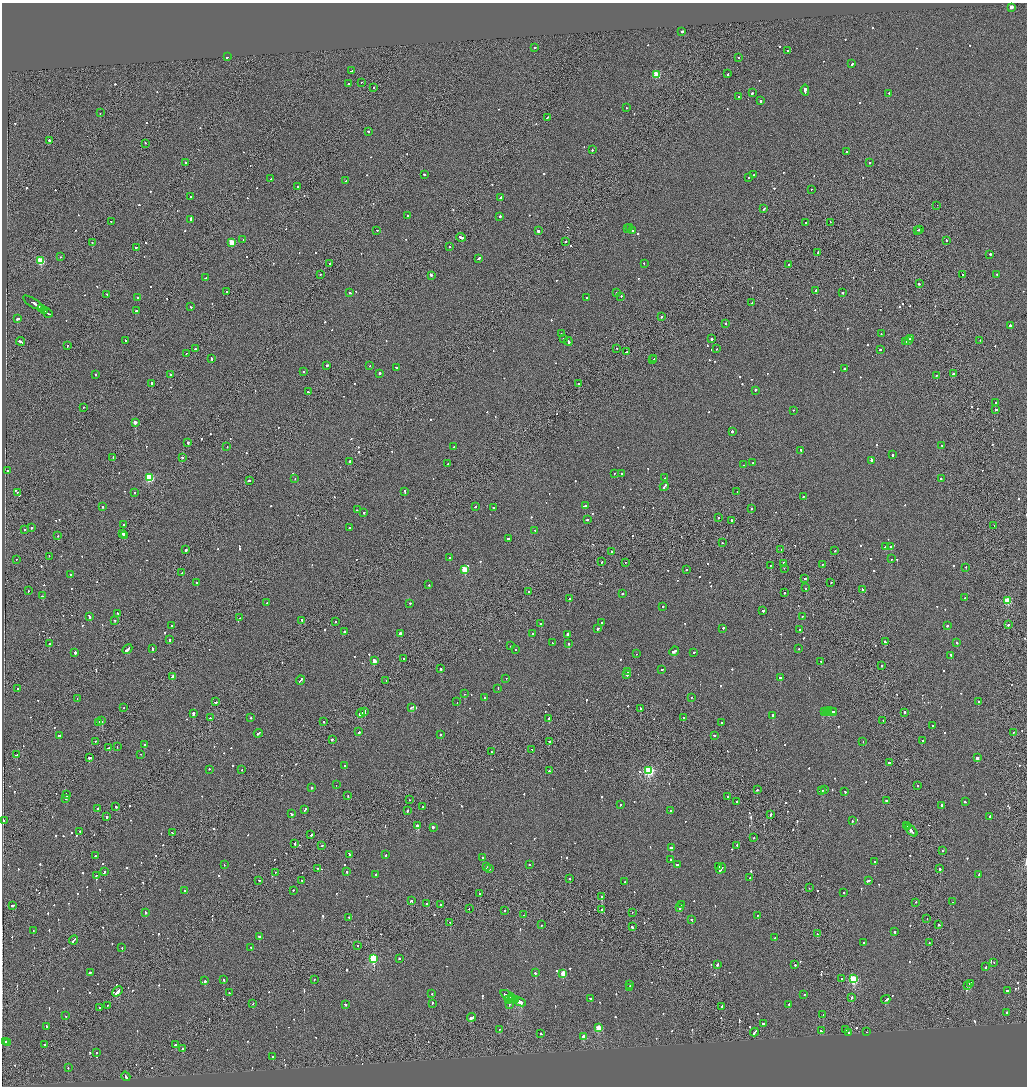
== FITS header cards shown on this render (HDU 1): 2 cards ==
NAXIS1  =                 2050
NAXIS2  =                 2168

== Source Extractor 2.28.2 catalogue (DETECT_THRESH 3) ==
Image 2050 x 2168 px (HDU 1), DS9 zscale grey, zoomed out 1/2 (1 PNG px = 2 x 2 image px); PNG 1029 x 1088 px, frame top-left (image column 2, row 2167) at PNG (2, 3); each listed source drawn as its Kron ellipse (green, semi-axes under 4 px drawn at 4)
Background -0.0747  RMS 0.067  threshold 0.201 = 3 sigma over >= 5 px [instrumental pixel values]
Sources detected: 986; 35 cannot appear on this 1/2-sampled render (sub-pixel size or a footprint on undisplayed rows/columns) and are neither listed nor drawn; of the other 951, the 500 brightest by FLUX_AUTO listed and drawn (451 fainter detections omitted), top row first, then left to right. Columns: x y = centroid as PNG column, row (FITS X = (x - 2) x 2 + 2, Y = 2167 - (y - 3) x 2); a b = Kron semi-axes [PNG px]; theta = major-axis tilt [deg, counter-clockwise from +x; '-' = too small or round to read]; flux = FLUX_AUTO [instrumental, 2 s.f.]
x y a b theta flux
1011 7 3 2 - 110
682 31 2 2 - 490
534 47 2 2 - 300
788 51 2 2 - 88
227 57 3 2 - 250
738 58 2 2 - 170
852 64 2 2 - 120
351 71 2 1 - 83
728 74 2 2 - 120
657 75 3 3 - 630
362 82 2 2 - 100
348 84 2 2 - 97
374 87 2 2 - 140
805 90 5 2 - 2300
752 93 2 2 - 180
889 93 2 2 - 290
738 96 2 2 - 99
760 101 2 2 - 270
626 108 2 2 - 99
100 113 2 2 - 580
547 118 3 1 - 150
368 131 2 2 - 180
49 141 2 2 - 410
145 143 2 1 - 180
593 150 2 2 - 410
846 152 2 2 - 95
186 162 2 2 - 120
870 163 2 2 - 87
424 174 2 2 - 160
753 175 3 2 - 120
748 177 2 2 - 93
271 179 2 2 - 190
346 180 2 2 - 170
298 187 2 2 - 360
811 190 2 1 - 84
191 196 2 2 - 100
501 197 3 2 - 160
937 205 2 1 - 350
764 209 3 2 - 140
408 216 2 2 - 250
500 216 2 2 - 600
191 219 4 2 - 620
111 221 2 1 - 80
830 222 2 1 - 97
805 223 2 2 - 190
629 228 3 2 - 350
627 229 2 1 - 180
920 229 2 2 - 160
377 230 2 2 - 100
917 230 4 2 - 220
538 231 2 2 - 730
633 231 2 2 - 330
461 237 5 2 - 370
243 240 2 2 - 100
946 240 2 2 - 100
232 242 3 3 - 430
566 242 2 2 - 140
92 243 2 2 - 150
449 246 2 2 - 120
136 247 2 1 - 140
817 253 4 1 - 240
990 254 2 2 - 330
60 257 2 2 - 77
479 258 4 2 - 190
41 261 3 3 - 840
330 263 2 2 - 93
644 263 2 2 - 110
788 264 2 2 - 110
320 274 2 2 - 91
997 274 2 2 - 82
431 275 3 2 - 710
963 275 2 2 - 110
206 278 2 2 - 640
919 284 2 2 - 180
816 291 2 2 - 900
227 292 2 2 - 78
350 293 2 2 - 110
616 293 2 1 - 130
843 293 2 2 - 530
107 294 2 2 - 110
621 296 2 2 - 140
138 297 2 2 - 110
586 298 2 2 - 370
33 303 12 2 -32 1000
752 303 2 2 - 130
190 307 3 2 - 110
42 308 2 1 - 470
45 310 4 1 - 350
136 311 3 2 - 340
48 313 5 2 - 380
661 316 2 2 - 92
17 319 3 2 - 510
726 323 2 2 - 82
1010 325 2 2 - 280
561 333 2 2 - 79
881 334 2 2 - 110
564 338 2 2 - 160
712 339 2 2 - 260
910 339 2 1 - 79
125 340 2 2 - 130
980 340 2 2 - 220
20 341 4 2 - 290
568 341 4 2 - 640
908 341 3 2 - 180
905 342 3 2 - 89
67 346 2 1 - 110
617 348 2 1 - 130
195 349 2 2 - 220
716 349 2 2 - 140
881 349 3 2 - 160
627 352 3 2 - 200
186 353 2 2 - 110
212 359 3 2 - 520
654 359 2 2 - 240
652 360 2 1 - 210
327 365 2 2 - 280
370 366 2 2 - 82
396 367 2 2 - 120
845 368 2 2 - 200
303 371 2 2 - 210
379 373 2 2 - 210
96 374 2 2 - 100
953 374 2 2 - 230
170 375 2 2 - 290
936 375 2 2 - 240
152 383 2 2 - 1100
579 384 2 2 - 460
756 390 2 2 - 210
308 392 2 2 - 150
995 403 2 1 - 120
83 407 2 2 - 88
996 409 2 2 - 150
793 410 2 2 - 180
135 422 2 2 - 3700
732 431 2 2 - 190
188 442 2 2 - 160
942 445 2 2 - 110
227 447 2 2 - 89
454 447 2 2 - 87
801 450 3 2 - 200
892 455 2 2 - 360
113 457 3 1 - 190
182 457 2 2 - 390
871 460 2 2 - 510
350 461 2 2 - 180
753 463 2 2 - 80
448 464 2 1 - 330
743 465 2 1 - 270
7 470 2 2 - 250
614 473 2 2 - 100
621 474 2 2 - 150
149 478 3 3 - 920
295 478 2 2 - 160
665 478 2 2 - 260
941 479 2 2 - 130
249 480 3 2 - 260
664 487 5 2 - 580
737 491 2 2 - 89
17 492 2 2 - 160
135 492 2 2 - 190
405 492 4 2 - 340
803 497 2 2 - 100
585 505 3 2 - 320
475 506 2 2 - 160
102 507 2 2 - 120
493 507 2 2 - 140
751 508 2 2 - 160
357 510 2 1 - 100
363 512 2 2 - 120
718 517 2 1 - 160
587 520 2 2 - 170
731 520 2 2 - 150
123 524 2 2 - 180
994 526 2 1 - 92
31 528 2 2 - 99
349 528 2 2 - 1400
24 530 2 2 - 100
535 530 2 2 - 150
123 533 4 2 - 400
58 536 2 2 - 80
124 536 2 2 - 260
508 539 2 2 - 220
722 543 2 2 - 99
891 546 2 2 - 95
886 547 3 2 - 210
781 549 2 1 - 130
186 550 2 2 - 680
835 551 2 2 - 120
611 552 2 2 - 100
49 556 2 1 - 87
450 557 2 2 - 220
16 559 2 2 - 93
891 559 2 2 - 76
602 562 2 2 - 100
625 562 2 1 - 140
784 563 3 2 - 820
822 564 2 1 - 100
770 565 2 1 - 140
966 567 2 2 - 160
784 568 2 1 - 270
465 569 3 3 - 570
686 570 2 1 - 99
182 572 2 1 - 99
70 575 3 2 - 110
805 578 2 2 - 120
196 582 2 1 - 610
831 582 2 2 - 91
429 585 2 2 - 78
805 588 2 2 - 100
862 589 2 2 - 140
28 591 2 2 - 89
529 592 2 1 - 100
623 593 2 1 - 140
784 593 2 2 - 81
42 596 2 1 - 130
965 598 2 2 - 140
569 599 2 2 - 540
1008 601 3 3 - 570
267 603 2 2 - 95
410 603 2 2 - 89
663 606 2 2 - 150
763 610 2 2 - 250
118 614 4 2 - 300
89 616 4 2 - 240
802 616 2 2 - 110
239 618 2 2 - 110
115 620 2 1 - 110
302 620 2 1 - 86
335 621 2 1 - 100
602 622 2 2 - 180
541 623 2 2 - 730
172 625 2 2 - 310
1008 625 2 2 - 120
947 626 2 2 - 260
723 628 2 2 - 150
598 629 3 2 - 340
799 630 2 1 - 78
344 632 2 2 - 260
400 633 2 2 - 310
532 633 2 2 - 110
568 634 2 2 - 240
169 640 2 2 - 150
885 642 3 2 - 270
553 643 2 2 - 310
568 643 2 2 - 260
957 643 2 1 - 340
49 644 2 1 - 540
511 646 2 1 - 79
152 648 3 2 - 180
127 649 6 2 44 610
515 649 2 2 - 90
798 649 2 2 - 83
674 651 5 2 - 450
75 652 2 2 - 800
694 652 2 2 - 130
636 654 2 2 - 91
951 655 2 2 - 110
404 658 2 1 - 120
374 661 3 2 - 210
821 661 2 2 - 160
881 665 2 2 - 180
441 669 2 2 - 700
662 669 2 2 - 130
628 672 2 2 - 86
627 675 2 2 - 390
173 676 3 2 - 130
506 678 2 1 - 88
780 678 2 2 - 630
300 680 5 2 - 650
386 680 2 1 - 100
498 688 2 2 - 93
17 689 2 2 - 87
465 694 2 2 - 440
485 697 2 2 - 120
691 697 2 2 - 83
77 698 2 1 - 83
978 701 2 2 - 340
215 702 3 2 - 260
457 702 2 2 - 410
412 707 3 2 - 340
124 708 2 1 - 110
640 708 2 2 - 130
824 711 2 1 - 140
364 712 2 2 - 590
827 712 4 1 - 330
831 712 5 2 - 340
834 712 2 1 - 140
904 712 2 2 - 370
193 713 4 2 - 850
361 713 4 2 - 1000
773 715 2 2 - 560
210 718 2 1 - 420
251 718 2 2 - 130
549 718 2 2 - 170
683 718 2 2 - 200
883 720 2 1 - 100
102 721 2 1 - 200
324 721 2 2 - 300
98 722 4 2 - 320
721 722 2 2 - 100
933 726 2 2 - 120
359 732 2 2 - 430
1013 732 2 1 - 100
258 733 4 2 - 260
440 734 2 2 - 230
59 735 3 2 - 140
714 735 2 2 - 130
332 739 2 2 - 550
95 741 2 2 - 100
549 741 3 2 - 210
863 741 2 2 - 78
923 741 2 2 - 160
145 745 2 2 - 130
117 747 2 2 - 150
109 748 3 2 - 150
532 749 2 2 - 150
491 751 2 2 - 140
141 754 2 2 - 240
16 755 3 2 - 520
90 757 4 2 - 250
977 758 2 2 - 88
889 763 4 2 - 350
344 766 2 2 - 95
209 769 2 2 - 170
242 769 2 1 - 100
649 770 4 3 - 1700
549 771 2 2 - 280
336 785 2 2 - 91
917 786 2 2 - 420
311 787 2 2 - 160
757 790 2 1 - 160
822 790 4 2 - 260
825 790 2 2 - 150
845 791 2 2 - 91
66 795 3 2 - 190
348 796 2 2 - 140
728 796 2 2 - 98
65 799 2 2 - 510
409 800 2 1 - 120
736 801 2 1 - 290
886 801 2 2 - 170
965 802 3 2 - 180
620 804 2 2 - 130
941 805 3 2 - 170
116 806 2 2 - 400
423 806 2 2 - 81
98 808 2 2 - 200
305 810 3 2 - 440
670 810 2 1 - 100
407 811 2 2 - 800
291 814 3 2 - 170
770 815 3 2 - 150
990 816 2 2 - 150
107 817 2 2 - 690
3 820 2 1 - 810
852 821 2 2 - 89
906 825 2 2 - 330
417 826 3 2 - 190
433 827 2 2 - 850
908 827 2 1 - 210
80 831 2 2 - 140
911 831 7 2 -44 620
172 833 3 2 - 130
311 835 3 2 - 190
754 838 2 2 - 140
295 844 3 2 - 280
737 845 2 1 - 180
322 846 2 1 - 320
671 848 3 2 - 990
942 851 2 2 - 110
349 854 3 2 - 210
386 855 2 2 - 110
95 856 2 2 - 80
483 857 2 2 - 120
671 859 2 2 - 87
874 861 2 2 - 250
530 864 2 2 - 110
677 864 2 2 - 590
224 865 2 2 - 91
486 867 2 2 - 180
719 867 2 2 - 110
318 868 2 2 - 88
721 868 5 2 - 410
489 869 2 2 - 78
940 869 2 2 - 430
346 871 2 2 - 95
104 872 4 2 - 400
275 872 2 1 - 110
375 874 2 2 - 100
978 875 3 2 - 310
96 876 2 2 - 120
569 878 2 2 - 120
750 878 2 2 - 100
259 880 2 1 - 120
302 880 2 2 - 97
868 881 3 2 - 290
625 882 2 2 - 92
809 888 2 1 - 86
184 890 2 2 - 88
293 890 2 2 - 76
844 892 2 2 - 230
480 893 2 1 - 940
602 896 2 2 - 680
411 900 3 2 - 170
916 902 2 2 - 77
952 902 2 2 - 140
426 903 2 2 - 210
13 905 3 2 - 140
440 905 2 2 - 230
682 905 2 2 - 240
680 907 2 2 - 410
469 909 2 1 - 82
602 909 2 2 - 80
505 910 2 1 - 93
632 912 2 1 - 110
145 913 2 2 - 240
523 915 2 1 - 270
757 915 2 2 - 140
349 917 2 2 - 180
927 918 2 1 - 87
692 919 2 2 - 130
450 922 2 1 - 130
541 925 2 2 - 110
938 925 2 2 - 310
632 927 2 2 - 260
33 931 2 2 - 81
894 932 2 2 - 270
817 934 2 1 - 190
259 936 2 2 - 100
775 938 2 2 - 160
74 940 5 1 - 370
863 943 2 2 - 280
929 943 2 1 - 110
357 946 2 1 - 190
251 947 2 2 - 100
122 948 2 1 - 180
373 958 3 3 - 1200
399 958 2 2 - 180
994 963 2 2 - 110
717 964 2 2 - 640
795 965 2 2 - 180
986 967 2 2 - 330
91 972 3 2 - 120
535 973 2 2 - 950
563 973 3 2 - 340
842 978 2 1 - 95
314 979 2 2 - 98
853 979 3 3 - 1100
224 980 2 2 - 360
205 981 2 2 - 530
970 983 4 2 - 180
630 984 2 2 - 95
967 986 2 2 - 110
629 987 2 2 - 98
1008 990 4 2 - 180
117 991 6 2 46 590
229 993 2 1 - 77
432 994 2 2 - 100
507 995 7 2 -26 670
804 995 2 2 - 93
511 997 2 1 - 210
852 997 3 2 - 120
512 998 3 2 - 370
515 999 3 2 - 340
590 999 3 2 - 210
509 1000 2 2 - 83
886 1000 4 2 - 410
520 1002 6 2 -26 510
432 1003 2 2 - 510
252 1004 2 1 - 83
345 1004 2 2 - 110
509 1004 2 2 - 83
789 1004 2 2 - 120
107 1005 2 2 - 97
722 1006 2 2 - 390
99 1007 2 2 - 100
1007 1012 2 2 - 130
823 1014 2 1 - 170
65 1016 2 2 - 160
471 1017 4 2 - 340
763 1024 2 2 - 150
46 1026 2 2 - 160
598 1028 3 3 - 390
499 1029 2 2 - 100
845 1030 2 1 - 100
821 1031 3 2 - 190
754 1032 4 2 - 270
849 1032 2 2 - 83
866 1032 2 2 - 110
541 1034 2 2 - 93
583 1037 3 3 - 340
6 1042 2 2 - 340
8 1043 2 2 - 170
175 1044 2 2 - 220
44 1045 2 2 - 84
182 1049 2 2 - 290
96 1053 2 2 - 96
272 1057 2 1 - 210
68 1068 2 2 - 100
126 1076 5 2 - 260
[451 fainter detections neither listed nor drawn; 35 sub-pixel or undisplayed-footprint detections neither listed nor drawn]